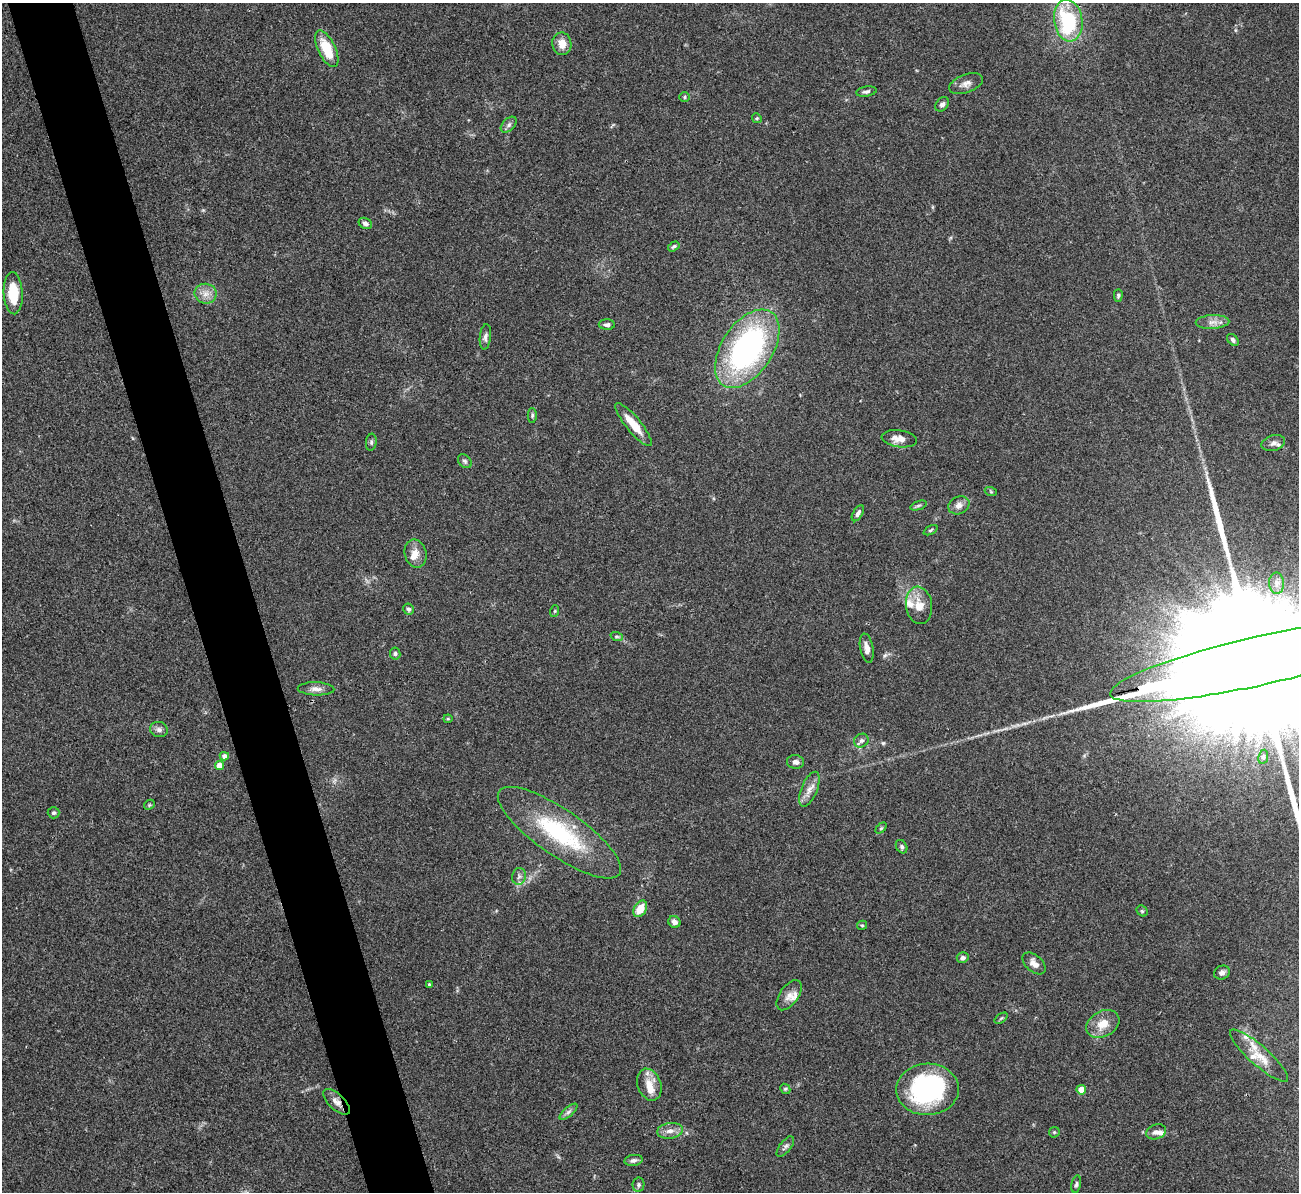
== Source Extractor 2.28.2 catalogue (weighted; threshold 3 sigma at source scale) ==
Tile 11 of 4 x 4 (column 3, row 3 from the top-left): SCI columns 2595-3891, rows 1337-2526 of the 5190 x 5175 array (HDU 1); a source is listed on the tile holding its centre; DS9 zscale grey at full resolution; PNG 1301 x 1194 px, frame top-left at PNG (2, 3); each listed source drawn as its Kron ellipse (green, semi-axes under 4 px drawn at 4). Shown black and unused: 5% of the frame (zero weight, under 3 of 4 exposures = <1% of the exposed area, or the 3 px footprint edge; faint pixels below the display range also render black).
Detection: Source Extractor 2.28.2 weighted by HDU 2 'WHT'; one run over the whole footprint, this tile lists its part. Background 0.0751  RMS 0.0058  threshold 0.026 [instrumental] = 3 sigma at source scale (4.5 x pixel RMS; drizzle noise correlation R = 1.50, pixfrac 1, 0.05/0.05 arcsec/px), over >= 5 px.
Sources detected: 90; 1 inside a brighter object's white glare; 1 long thin detection or spike segment (spike, bleed or trail) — neither listed nor drawn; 9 inside a brighter listed object's ellipse — not listed separately; the other 79 listed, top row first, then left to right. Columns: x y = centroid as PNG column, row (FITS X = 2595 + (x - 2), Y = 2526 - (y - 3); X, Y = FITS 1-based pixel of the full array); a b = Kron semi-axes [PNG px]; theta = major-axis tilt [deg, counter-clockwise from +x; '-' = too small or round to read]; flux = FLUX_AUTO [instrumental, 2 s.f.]
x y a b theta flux
1068 21 21 14 -82 47
562 44 11 9 -81 6.2
327 49 20 9 -65 17
966 84 18 9 21 3.8
866 91 10 5 10 1.5
685 97 5 5 - 0.88
942 104 8 5 48 1.9
757 118 5 4 - 0.74
509 125 9 6 45 1.7
365 223 7 5 -28 2.3
674 246 6 4 32 1
13 293 21 9 -87 16
206 294 11 10 - 4.7
1118 295 6 4 88 1.1
1213 322 17 7 3 3.9
607 325 8 5 -2 1.5
485 337 13 5 84 2.3
1233 340 7 4 -47 1.3
747 349 44 25 57 140
532 415 7 4 -89 1
634 425 27 7 -50 11
899 439 18 8 -8 5.4
371 442 8 5 83 1.2
1273 443 12 7 15 2.7
465 461 8 5 -45 1.2
991 492 6 4 -19 0.68
959 505 11 8 26 3.3
918 506 8 3 19 1
858 513 9 4 59 2
931 530 7 4 27 0.88
415 554 14 10 -76 5.4
1277 583 10 7 -87 2.7
919 605 19 13 -82 8.5
409 609 6 5 - 1.3
555 611 6 3 71 0.67
617 637 6 4 -19 0.89
867 648 15 6 -79 4
395 654 6 5 - 1.1
1262 660 156 24 13 110000
316 689 18 6 -2 3.4
448 719 4 4 - 0.63
159 729 9 7 -14 2.3
861 741 7 6 - 1.8
224 756 4 4 - 3
1263 757 7 5 81 1.1
795 762 8 7 - 2.3
220 766 4 4 - 9.4
809 789 18 8 67 4.8
149 805 6 4 46 0.65
54 813 6 5 - 1.1
881 828 6 4 45 0.78
559 833 73 23 -35 57
902 847 7 5 -60 1.3
519 876 8 6 77 2.2
640 909 9 6 57 9.2
1142 911 6 5 - 0.89
674 922 6 5 - 2.8
862 925 5 4 - 0.76
963 958 6 5 - 1.8
1034 963 13 8 -42 3.9
1222 972 8 6 21 2.1
429 984 3 3 - 0.79
789 995 17 9 54 4.3
1001 1018 7 4 36 0.97
1103 1024 18 12 29 8.5
1259 1056 38 9 -41 10
649 1085 16 11 -68 7.5
785 1089 5 4 - 0.87
927 1089 31 25 3 83
1081 1090 5 4 - 11
337 1102 16 8 -44 3.7
568 1112 11 4 40 1.9
670 1131 13 7 8 3.9
1054 1132 6 5 - 0.77
1156 1132 10 7 17 2.6
785 1147 12 5 52 1.7
634 1160 9 5 9 1.7
1076 1184 9 5 78 1.3
638 1185 7 6 - 1.3
Overlapping masked pixels (flux is a lower limit): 2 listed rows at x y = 1262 660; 337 1102
Isophote crosses this tile's border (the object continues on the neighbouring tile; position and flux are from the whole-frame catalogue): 1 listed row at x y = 1262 660